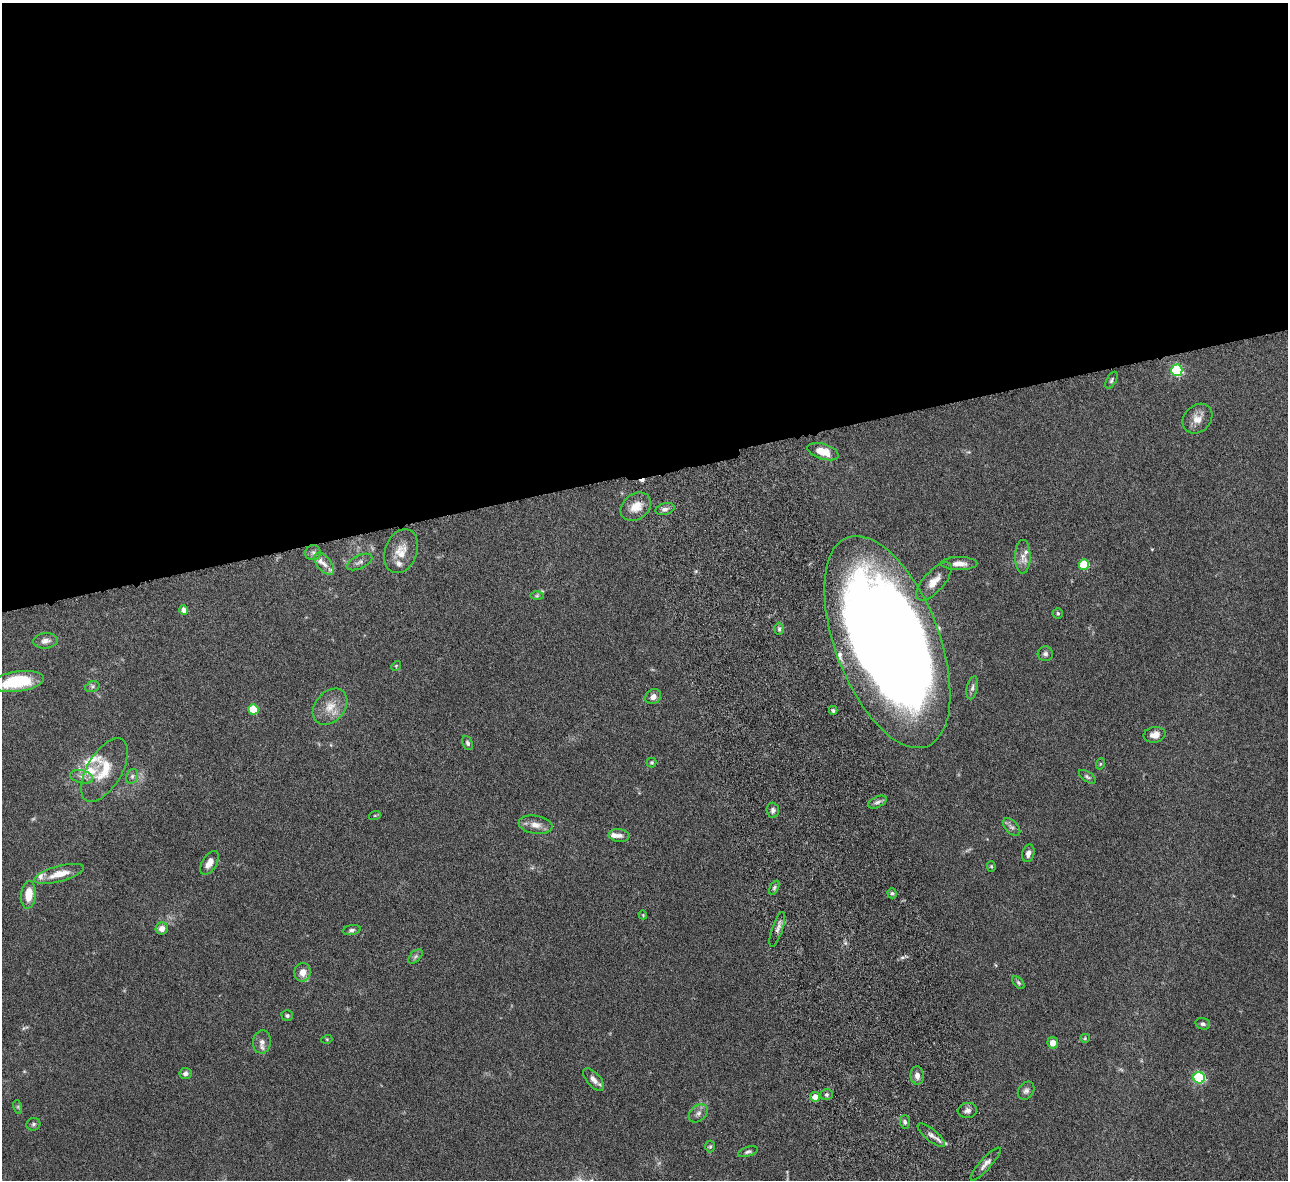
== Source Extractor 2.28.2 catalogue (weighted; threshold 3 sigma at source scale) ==
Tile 2 of 4 x 4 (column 2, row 1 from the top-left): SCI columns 1342-2627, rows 3820-4997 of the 5257 x 5162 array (HDU 1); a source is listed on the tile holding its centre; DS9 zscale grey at full resolution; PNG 1290 x 1182 px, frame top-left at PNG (2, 3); each listed source drawn as its Kron ellipse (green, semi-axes under 4 px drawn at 4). Shown black and unused: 40% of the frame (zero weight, under 6 of 12 exposures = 3% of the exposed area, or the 3 px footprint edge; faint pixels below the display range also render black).
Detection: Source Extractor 2.28.2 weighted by HDU 2 'WHT'; one run over the whole footprint, this tile lists its part. Background 0.125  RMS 0.0034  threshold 0.0139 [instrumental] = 3 sigma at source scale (4.09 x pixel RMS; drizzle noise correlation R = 1.36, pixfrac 0.8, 0.05/0.05 arcsec/px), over >= 5 px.
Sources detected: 91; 2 too faint to see at this stretch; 1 inside a brighter object's white glare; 1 cosmic-ray / hot-pixel residue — neither listed nor drawn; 8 inside a brighter listed object's ellipse — not listed separately; the other 79 listed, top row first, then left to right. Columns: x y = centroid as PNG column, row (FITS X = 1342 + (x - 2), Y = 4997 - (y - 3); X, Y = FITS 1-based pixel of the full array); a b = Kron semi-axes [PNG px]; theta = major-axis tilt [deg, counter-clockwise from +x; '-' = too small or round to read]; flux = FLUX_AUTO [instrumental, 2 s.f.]
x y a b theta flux
1177 370 6 5 - 34
1111 380 9 5 62 0.61
1197 419 16 13 44 3.3
823 452 16 7 -18 4.7
636 507 17 12 38 4.3
665 509 10 5 15 1.1
401 551 23 16 69 5.2
313 553 8 7 - 1.1
1023 557 17 7 89 2.4
360 562 14 6 25 1.2
959 563 18 6 0 2.3
324 564 13 7 -52 2.1
1084 564 5 5 - 16
934 581 24 10 48 3.9
537 596 6 4 1 0.51
184 610 4 4 - 2
1058 613 5 5 - 0.52
779 629 6 5 - 0.61
45 641 12 7 6 1.8
887 642 112 52 -69 600
1045 654 7 7 - 0.99
396 666 5 4 - 0.35
18 682 26 10 8 15
92 687 7 5 17 0.69
972 688 12 5 77 1
653 697 8 7 - 1.7
330 707 20 14 49 5
253 709 5 5 - 9.4
833 710 4 3 - 0.52
1154 735 11 7 10 2.5
468 743 7 5 -65 0.74
652 762 5 5 - 0.46
1100 764 5 3 - 0.34
104 770 35 17 60 8.6
132 776 8 5 69 0.84
82 777 11 6 -13 1.5
1087 777 9 5 -33 0.64
877 802 10 5 24 1
773 810 7 6 - 1.1
375 815 6 4 19 0.37
535 825 17 9 -9 2.7
1011 827 11 6 -45 1.1
619 835 10 6 -8 1.4
1028 853 9 6 76 1.6
209 863 13 7 59 2.7
991 866 5 4 - 0.36
59 874 25 8 15 5
774 888 8 4 64 0.58
892 893 5 4 - 0.54
28 895 14 7 84 5.2
643 915 4 3 - 0.28
162 929 6 6 - 2
352 930 9 5 9 0.79
777 930 18 5 72 1.4
416 956 9 5 45 0.78
303 972 9 8 - 2.8
1018 983 7 4 -46 0.51
287 1016 5 5 - 0.59
1203 1024 7 5 -17 0.74
1085 1038 4 4 - 0.32
327 1039 5 3 - 0.33
262 1042 12 9 82 1.8
1053 1043 6 5 - 2.5
185 1073 6 5 - 1.1
917 1076 9 6 -85 1.7
1199 1078 5 5 - 35
594 1080 14 6 -48 1.9
1026 1091 10 7 54 1.1
827 1095 6 5 - 0.58
815 1097 5 5 - 2.5
18 1107 7 4 -72 0.43
967 1110 10 7 6 1.3
698 1113 10 7 42 1.4
905 1122 6 5 - 0.7
33 1124 7 6 - 0.68
931 1135 17 6 -39 1.7
710 1147 6 5 - 0.48
748 1152 10 5 16 0.71
985 1164 21 5 48 1.9
Isophote crosses this tile's border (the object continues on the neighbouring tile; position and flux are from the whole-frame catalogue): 1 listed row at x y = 18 682